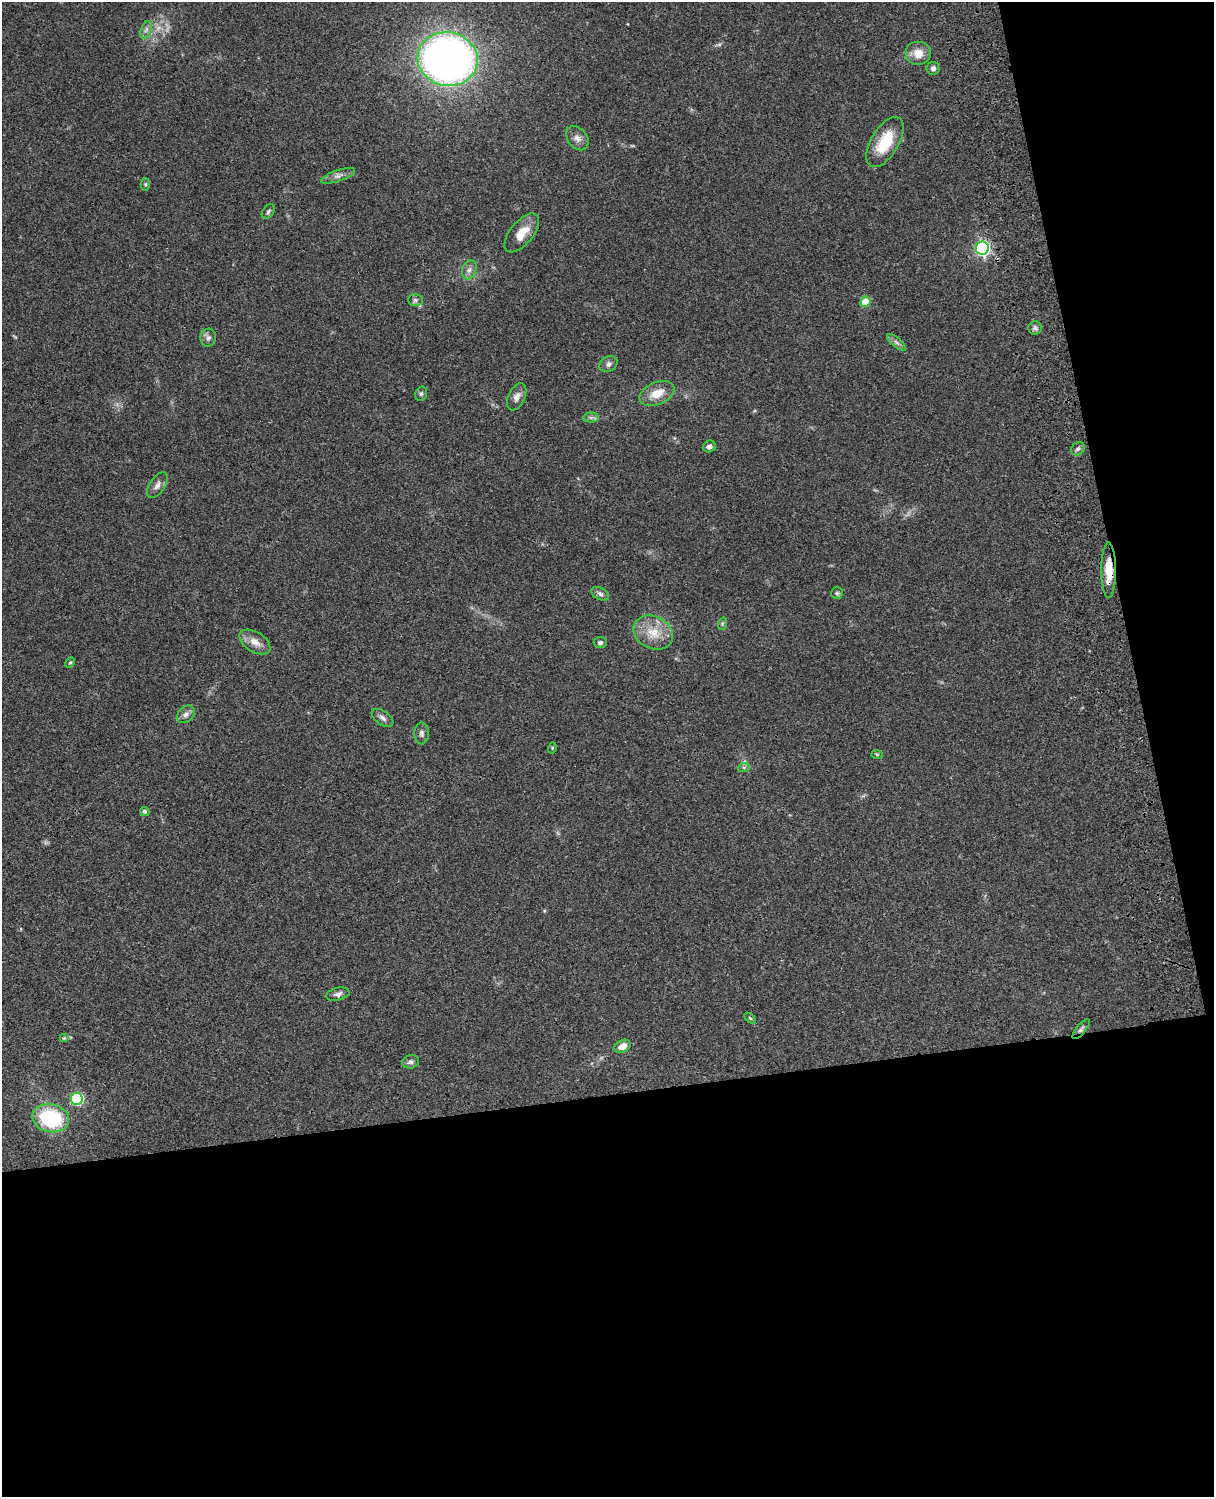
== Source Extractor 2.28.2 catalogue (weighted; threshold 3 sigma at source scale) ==
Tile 12 of 4 x 3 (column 4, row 3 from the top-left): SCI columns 3756-4967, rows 278-1772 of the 5085 x 4926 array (HDU 1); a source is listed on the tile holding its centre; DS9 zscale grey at full resolution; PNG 1216 x 1499 px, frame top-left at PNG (2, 2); each listed source drawn as its Kron ellipse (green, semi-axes under 4 px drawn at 4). Shown black and unused: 33% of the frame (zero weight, under 3 of 4 exposures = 6% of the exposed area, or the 3 px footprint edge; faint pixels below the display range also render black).
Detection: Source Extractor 2.28.2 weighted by HDU 2 'WHT'; one run over the whole footprint, this tile lists its part. Background 0.107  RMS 0.0065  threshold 0.0291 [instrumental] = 3 sigma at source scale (4.5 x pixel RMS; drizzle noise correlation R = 1.50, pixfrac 1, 0.05/0.05 arcsec/px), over >= 5 px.
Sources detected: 49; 1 too faint to see at this stretch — neither listed nor drawn; the other 48 listed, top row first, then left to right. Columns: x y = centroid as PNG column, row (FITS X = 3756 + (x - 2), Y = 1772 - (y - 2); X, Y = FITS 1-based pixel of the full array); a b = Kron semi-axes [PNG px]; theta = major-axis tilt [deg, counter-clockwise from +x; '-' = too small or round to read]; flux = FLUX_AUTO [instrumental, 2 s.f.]
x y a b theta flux
146 30 9 5 71 2.1
918 53 13 12 - 8
448 59 30 26 -10 410
933 68 6 6 - 2.1
577 138 13 9 -52 4
885 142 28 13 59 23
338 176 18 5 19 3.2
145 184 6 4 -90 0.97
268 212 8 5 52 1.4
522 233 23 11 50 11
982 248 7 6 - 140
469 270 10 7 69 2.8
415 300 7 6 - 1.5
865 302 5 5 - 14
1035 328 7 6 - 1.8
208 338 9 8 - 2.2
896 342 11 4 -40 2
608 364 9 7 27 2.3
657 393 18 11 23 10
421 394 7 5 74 1.3
517 397 14 8 65 3.8
591 418 7 5 0 1.8
709 446 6 5 - 2.6
1078 449 7 6 - 1.7
157 485 14 7 55 3.5
1109 570 28 7 -90 14
837 593 6 6 - 1.2
600 594 9 6 -30 1.8
722 624 6 4 73 0.82
653 633 20 16 -26 13
255 642 17 10 -32 6.1
600 643 6 5 - 1.5
70 663 6 4 61 0.88
186 714 10 7 46 2.9
383 718 12 6 -36 2.6
422 733 11 7 -89 2.3
552 748 5 3 - 0.59
877 754 6 4 -2 0.73
744 767 6 4 17 1
145 811 5 4 - 1.6
338 994 12 6 14 2.4
750 1018 6 4 -44 0.88
1081 1029 12 5 51 1.8
64 1038 5 4 - 0.76
622 1046 8 6 28 5.8
411 1062 8 6 15 2.3
77 1099 6 6 - 59
51 1118 18 14 -13 50
Overlapping masked pixels (flux is a lower limit): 1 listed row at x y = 1109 570